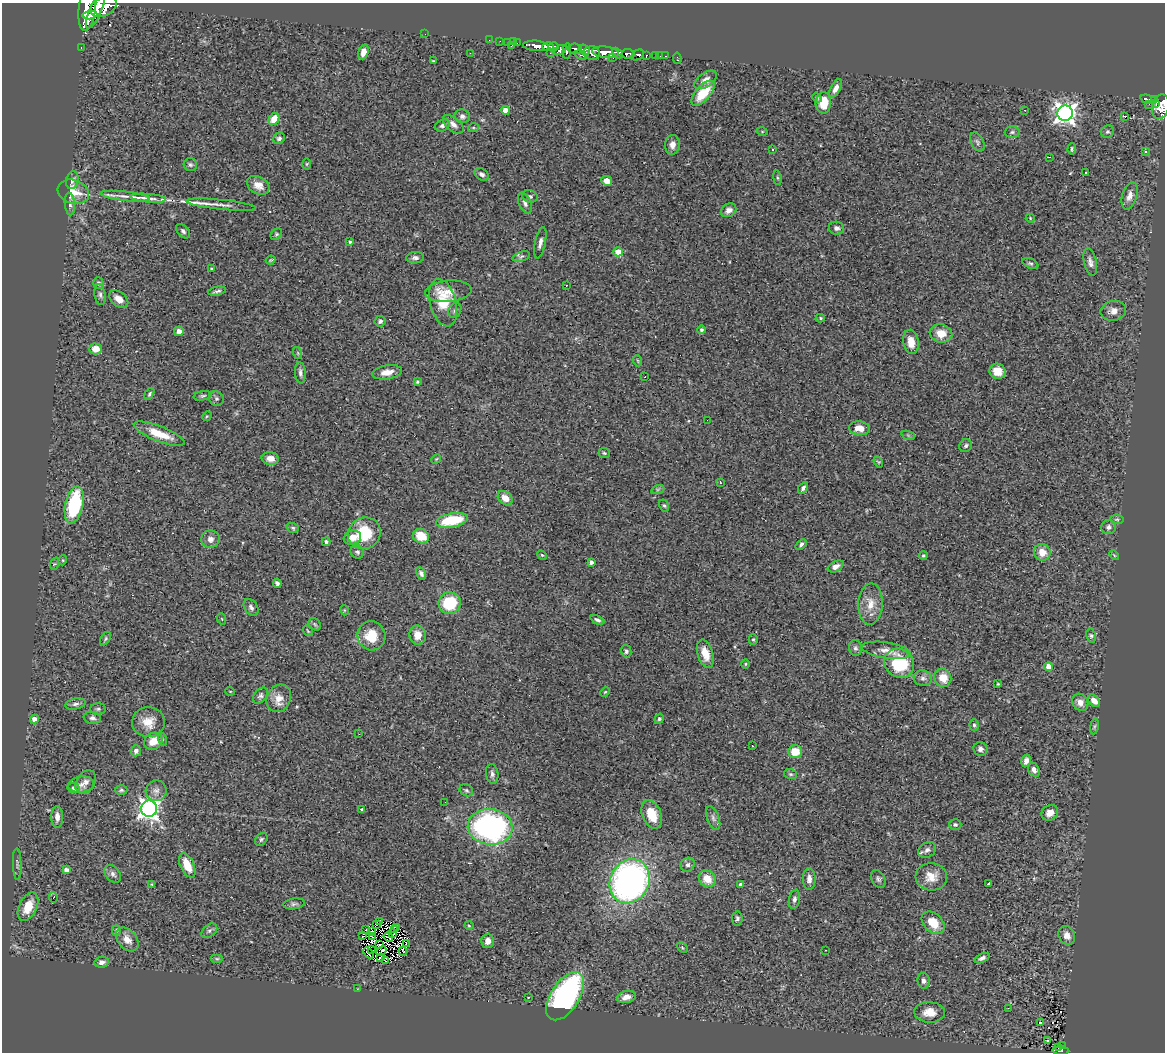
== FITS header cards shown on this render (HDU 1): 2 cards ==
NAXIS1  =                 1163
NAXIS2  =                 1050

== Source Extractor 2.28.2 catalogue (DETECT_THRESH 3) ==
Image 1163 x 1050 px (HDU 1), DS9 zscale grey, 1 PNG px = 1 image px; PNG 1167 x 1054 px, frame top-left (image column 1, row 1050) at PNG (2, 3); each listed source drawn as its Kron ellipse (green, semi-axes under 4 px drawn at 4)
Background 0.991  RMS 0.055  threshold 0.164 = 3 sigma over >= 5 px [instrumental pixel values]
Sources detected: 289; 7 with non-positive FLUX_AUTO (blend fragments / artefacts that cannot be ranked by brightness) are neither listed nor drawn; the other 282 listed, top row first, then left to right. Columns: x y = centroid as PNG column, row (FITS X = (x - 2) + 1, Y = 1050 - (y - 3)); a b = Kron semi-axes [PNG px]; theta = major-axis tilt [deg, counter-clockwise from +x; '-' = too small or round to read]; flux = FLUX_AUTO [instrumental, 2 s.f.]
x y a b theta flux
103 7 14 9 26 1600
87 8 22 8 83 2000
96 10 20 6 67 1600
90 15 7 3 6 530
425 34 2 2 - 3.8
489 40 2 2 - 10
500 41 3 2 - 4.3
507 42 2 2 - 5.9
513 42 4 2 - 7.6
517 43 2 2 - 5.7
511 46 3 2 - 31
536 46 13 5 -5 840
81 47 3 2 - 17
548 47 6 3 -2 340
554 47 5 3 - 210
575 49 7 5 -8 330
560 50 7 4 26 280
584 50 6 4 -40 190
567 51 8 4 83 240
363 52 7 5 72 26
605 52 13 5 -7 1000
470 53 2 2 - 1.8
550 53 2 2 - 7.3
592 53 8 7 - 520
618 53 6 4 -45 380
628 54 6 5 - 320
581 55 7 3 -20 61
638 55 7 5 29 160
646 56 3 3 - 94
656 56 3 2 - 19
660 56 2 2 - 4.5
666 56 3 2 - 6.2
613 58 3 2 - 66
677 58 6 3 -83 9.5
433 61 3 2 - 3.9
705 80 13 7 35 28
836 88 10 5 62 20
703 93 15 7 48 96
817 98 5 4 - 6.3
1149 99 8 3 -13 140
1154 100 4 3 - 120
823 103 10 7 87 79
1156 103 3 3 - 56
1149 104 2 2 - 5.3
1161 107 12 8 76 650
505 110 4 4 - 41
1025 110 2 2 - 2.8
1065 113 8 7 - 2000
462 116 8 6 -20 12
1125 117 3 3 - 12
274 119 6 5 - 57
453 124 12 6 -39 20
442 125 8 5 25 12
473 128 5 3 - 3.9
762 131 5 3 - 3.4
1012 132 7 6 - 8.9
1107 132 7 6 - 8
279 138 6 5 - 8.1
977 142 10 6 -62 10
672 145 10 7 87 22
773 149 3 3 - 13
1072 149 5 3 - 5.2
1146 152 3 3 - 5.5
1049 157 3 2 - 5.6
307 164 5 3 - 3.7
190 165 6 6 - 8.4
1086 172 3 3 - 7.3
482 174 8 5 -35 12
777 178 7 4 -81 5.3
72 180 9 6 78 14
607 181 5 4 - 28
258 185 12 8 -29 32
73 192 16 11 -20 76
125 196 25 4 -7 30
530 196 8 6 -17 8.7
1130 196 14 7 74 26
148 198 18 2 -5 23
525 203 11 6 -66 14
70 204 11 5 -84 14
221 205 35 5 -6 29
729 210 8 6 29 19
1030 218 5 3 - 3.4
836 228 7 6 - 13
183 231 8 5 -46 9
276 234 6 5 - 6.5
350 242 3 3 - 5.5
540 243 16 5 78 16
618 252 4 4 - 78
521 256 9 4 18 7.5
415 258 9 5 5 11
271 260 5 3 - 3.9
1090 262 14 6 -77 18
1030 263 8 5 -26 7.1
211 269 3 3 - 4.7
98 283 5 5 - 7.7
566 285 3 2 - 4.3
217 291 9 3 11 8.8
448 291 23 10 4 45
100 295 10 5 -81 11
119 299 11 7 -38 30
443 303 24 13 -75 130
455 310 8 6 60 9
1113 311 13 10 12 26
820 318 4 4 - 5.1
380 321 5 5 - 8.7
701 330 4 4 - 7.4
179 331 5 4 - 24
941 333 11 9 -14 48
911 342 12 7 -80 44
96 349 6 5 - 43
298 353 6 3 -72 4.5
638 361 5 3 - 3.8
997 371 8 7 - 45
387 372 15 7 9 37
300 373 11 5 -84 12
645 376 3 2 - 6
417 382 3 3 - 4.2
149 394 6 3 61 6
203 396 9 4 10 7.3
216 398 8 7 - 10
207 416 5 4 - 3.9
707 420 2 2 - 2.4
859 428 10 7 -5 33
159 434 27 7 -21 84
908 435 7 4 -19 5.9
966 446 7 6 - 9.3
604 453 6 5 - 5.2
270 458 9 6 -11 24
436 459 5 4 - 4.5
878 462 6 4 -58 4.4
720 483 3 3 - 3.7
803 488 6 4 58 10
658 489 7 4 19 5.7
505 498 8 6 -42 34
74 505 19 9 77 320
664 505 6 4 -61 5.7
1117 519 7 4 -8 5.4
452 520 16 7 11 160
1109 527 7 7 - 13
293 528 6 4 -17 6.7
364 533 17 15 32 130
421 536 8 7 - 76
352 538 9 7 19 34
210 539 9 8 - 22
326 542 4 3 - 8
801 544 6 4 41 8.1
357 552 7 6 - 8.6
1042 552 8 8 - 45
542 555 5 4 - 4.5
923 555 4 4 - 4.6
1114 555 6 3 -46 3.8
63 560 5 3 - 3.3
591 562 4 3 - 13
54 564 6 4 71 4.2
836 566 8 5 28 18
421 573 7 4 -62 10
277 583 4 4 - 11
450 603 11 11 - 180
870 604 20 12 87 58
251 607 9 6 -56 12
344 610 5 3 - 3.1
222 619 6 3 -71 3.8
597 620 7 4 -25 9.1
315 624 7 5 -45 7
308 631 6 3 -55 3.6
418 635 9 8 - 39
371 636 14 14 - 86
1091 636 7 5 -80 7
105 638 7 4 60 5.6
753 640 5 4 - 5
855 648 8 6 -78 10
886 650 25 8 -9 35
626 651 6 5 - 7.6
705 654 15 7 -74 47
899 663 15 14 - 210
746 664 5 3 - 3.6
1048 667 4 4 - 47
923 678 9 7 -17 14
943 678 9 8 - 53
998 684 4 3 - 3.9
230 691 5 3 - 2.8
605 692 5 3 - 3.5
260 696 9 6 52 10
279 698 14 12 62 43
1094 701 7 5 -48 33
1080 702 9 7 -57 27
75 704 10 5 10 11
98 709 8 5 2 8
92 718 8 6 -8 12
34 719 4 4 - 28
659 719 5 4 - 5.3
148 722 16 15 - 58
974 725 6 4 -88 6.7
1094 726 8 4 81 5.4
359 734 2 2 - 2.8
162 739 6 4 -73 5.5
153 741 10 8 33 55
752 746 3 2 - 6.1
980 749 7 6 - 13
136 751 5 5 - 10
795 752 7 6 - 69
1026 761 6 5 - 14
1034 770 7 5 -61 15
492 774 10 6 -81 12
791 774 6 5 - 5.9
86 782 13 9 59 23
81 785 13 8 9 23
74 788 6 5 - 7.2
121 790 6 5 - 7
466 790 7 5 -31 6.9
156 791 10 10 - 22
445 802 2 2 - 1.8
149 809 8 8 - 1800
362 809 3 3 - 4.2
1050 813 9 7 35 32
652 814 15 9 -68 79
57 817 11 6 89 26
713 818 12 6 -68 12
955 825 6 5 - 8.8
490 827 22 18 -7 860
261 839 7 5 46 6.8
927 850 9 7 31 15
17 864 16 3 -88 8
187 865 13 6 -65 64
688 865 7 6 - 11
66 870 4 4 - 19
113 874 10 7 -52 13
931 877 16 13 -5 50
707 879 9 8 - 55
809 879 11 6 -90 19
878 879 9 6 -59 10
630 881 23 19 64 1400
152 884 4 3 - 12
741 884 3 3 - 7
989 884 3 3 - 15
53 897 5 3 - 30
794 899 9 5 79 12
294 904 11 5 7 8.7
28 907 15 8 64 73
737 918 7 5 82 7.9
379 922 3 2 - 2.3
933 923 13 9 -44 71
377 925 3 2 - 5
469 926 5 3 - 3.3
396 927 3 2 - 3.7
116 930 5 4 - 5.7
365 930 3 2 - 7.7
394 930 2 2 - 1
209 931 9 6 38 9.7
372 931 4 2 - 0.52
393 934 3 2 - 4.4
1067 935 9 8 - 25
362 936 3 2 - 5
372 937 3 2 - 5.1
388 937 5 2 - 0.45
127 939 13 9 -50 35
488 941 7 6 - 21
406 943 3 2 - 4.2
379 945 3 2 - 2.6
682 948 6 4 -44 4.3
371 950 3 2 - 3.9
825 950 2 2 - 2.7
381 951 6 2 44 2.4
403 951 4 2 - 4.3
368 953 6 2 -52 1
380 957 4 2 - 3.1
982 958 8 4 23 13
217 959 6 4 0 5
385 961 3 2 - 10
102 962 7 5 11 16
923 981 8 6 -80 14
357 989 3 2 - 6.9
565 996 27 14 57 810
528 997 3 2 - 3.7
626 997 9 6 14 27
1008 1008 3 2 - 4.4
930 1012 15 10 -3 55
1040 1023 3 3 - 70
1048 1041 3 2 - 6.9
1062 1045 4 2 - 26
1059 1048 4 2 - 18
1061 1051 8 3 -3 100
At the frame edge (FLAGS 8, measured only in part): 3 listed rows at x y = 87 8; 1161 107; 1061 1051
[7 non-positive-flux detections neither listed nor drawn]